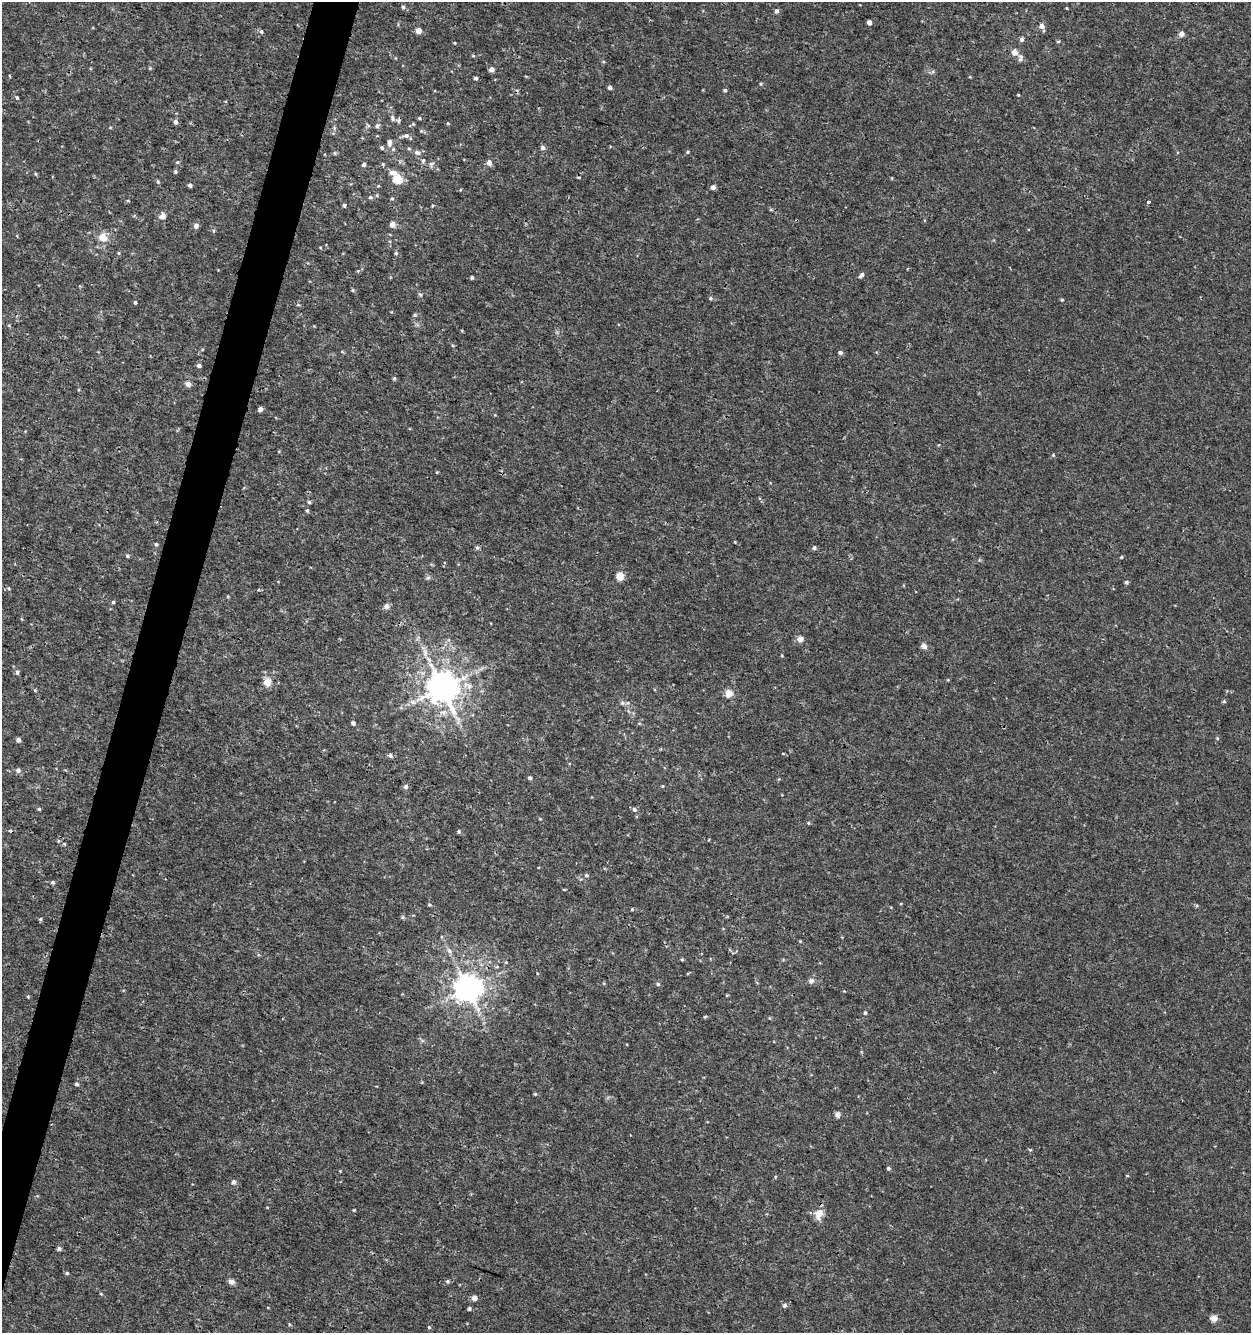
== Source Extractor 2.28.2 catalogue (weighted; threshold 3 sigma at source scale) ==
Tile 7 of 4 x 4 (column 3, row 2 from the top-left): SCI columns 2781-4029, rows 2664-3994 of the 5497 x 5335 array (HDU 1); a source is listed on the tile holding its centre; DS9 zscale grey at full resolution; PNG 1253 x 1335 px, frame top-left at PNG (2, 2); no overlay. Shown black and unused: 3% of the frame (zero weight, under 3 of 4 exposures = <1% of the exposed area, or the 3 px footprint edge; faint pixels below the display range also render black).
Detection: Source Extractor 2.28.2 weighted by HDU 2 'WHT'; one run over the whole footprint, this tile lists its part. Background 5.26e-04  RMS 8.6e-04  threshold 0.00386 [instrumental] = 3 sigma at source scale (4.5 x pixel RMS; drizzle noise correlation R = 1.50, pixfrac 1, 0.0396/0.0396 arcsec/px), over >= 5 px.
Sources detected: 161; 3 cosmic-ray / hot-pixel residue — not listed; the other 158 listed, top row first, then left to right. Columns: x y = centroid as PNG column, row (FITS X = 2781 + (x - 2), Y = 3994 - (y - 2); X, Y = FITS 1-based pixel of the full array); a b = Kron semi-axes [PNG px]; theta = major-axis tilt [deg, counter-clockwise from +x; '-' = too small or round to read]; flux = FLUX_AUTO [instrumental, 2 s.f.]
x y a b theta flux
403 7 5 4 - 0.15
1067 8 4 3 - 0.066
776 11 5 4 - 0.27
869 22 4 4 - 0.46
1042 26 6 5 - 0.41
418 31 4 4 - 0.81
261 32 6 5 - 0.18
1181 34 5 5 - 0.46
1022 39 5 5 - 0.2
1058 42 5 3 - 0.087
455 43 4 3 - 0.07
1015 52 8 7 - 0.56
473 56 5 3 - 0.085
1020 59 7 6 - 0.23
603 62 4 3 - 0.088
150 68 5 4 - 0.089
491 69 4 4 - 0.55
476 78 4 4 - 0.18
761 84 4 4 - 0.093
610 87 4 3 - 0.3
725 90 4 4 - 0.15
1018 95 3 3 - 0.068
17 98 4 3 - 0.18
393 118 9 4 -74 0.21
419 118 4 4 - 0.11
175 122 5 5 - 0.27
448 123 4 3 - 0.097
413 124 5 5 - 0.1
377 126 7 5 41 0.2
421 131 5 4 - 0.11
406 136 8 6 6 0.28
389 142 11 6 89 0.4
382 148 5 5 - 0.15
409 148 5 4 - 0.11
543 148 5 5 - 0.28
688 152 5 3 - 0.097
417 153 8 6 -18 0.31
423 161 6 5 - 0.16
177 162 5 4 - 0.11
489 163 5 5 - 0.54
383 164 4 4 - 0.092
431 164 7 6 - 0.22
364 165 4 4 - 0.23
175 172 5 4 - 0.15
393 172 11 7 -9 0.51
35 174 5 3 - 0.085
892 178 4 3 - 0.063
397 179 5 5 - 3.5
158 182 5 4 - 0.12
190 185 4 3 - 0.2
713 187 5 4 - 0.34
460 190 3 2 - 0.072
377 195 5 3 - 0.089
370 197 6 4 -14 0.16
392 199 5 4 - 0.11
1149 202 4 3 - 0.16
344 205 4 4 - 0.15
162 216 8 7 - 0.52
392 224 5 5 - 0.63
196 226 5 5 - 0.36
103 237 12 11 - 0.96
118 253 5 3 - 0.096
396 253 5 4 - 0.13
358 271 4 4 - 0.088
861 275 8 4 50 0.24
472 277 3 3 - 0.15
353 290 5 4 - 0.11
420 295 7 5 -61 0.15
711 298 5 5 - 0.14
1062 300 4 4 - 0.082
135 302 4 3 - 0.14
415 315 6 4 22 0.13
840 352 5 4 - 0.21
199 366 4 4 - 0.24
394 378 5 4 - 0.12
188 384 5 5 - 0.61
260 409 4 4 - 0.31
1053 455 4 4 - 0.092
309 502 4 4 - 0.13
307 510 5 4 - 0.13
735 542 4 3 - 0.07
156 544 5 4 - 0.13
477 548 6 5 - 0.14
814 548 4 4 - 0.22
127 556 5 4 - 0.15
1121 557 4 3 - 0.086
620 576 9 8 - 0.74
428 578 6 5 - 0.16
1126 582 5 4 - 0.13
9 588 6 5 - 0.13
113 602 4 4 - 0.11
386 606 8 7 - 0.28
800 639 8 7 - 0.44
924 646 8 6 -32 0.32
782 655 4 3 - 0.077
17 672 5 5 - 0.17
948 680 4 3 - 0.075
267 682 10 9 - 0.74
468 685 15 8 -22 0.77
442 687 9 9 - 190
35 690 5 4 - 0.091
729 693 9 8 - 0.71
1224 701 5 4 - 0.12
622 703 7 6 - 0.2
353 723 4 4 - 0.21
639 723 5 3 - 0.085
1217 738 5 3 - 0.08
18 740 5 5 - 0.21
783 754 5 3 - 0.063
390 755 6 5 - 0.21
18 770 6 5 - 0.28
530 778 5 5 - 0.13
663 786 4 3 - 0.08
406 787 6 5 - 0.23
39 809 4 4 - 0.11
634 809 5 5 - 0.2
808 823 4 4 - 0.1
459 832 5 4 - 0.11
586 875 6 4 -14 0.14
53 882 6 5 - 0.13
564 889 4 3 - 0.071
429 905 5 4 - 0.11
632 909 4 3 - 0.066
402 917 5 4 - 0.13
40 919 5 4 - 0.12
800 941 4 4 - 0.074
449 951 8 6 -42 0.31
682 959 4 3 - 0.096
506 962 5 3 - 0.079
497 967 6 4 0 0.1
811 981 7 7 - 0.3
658 984 5 5 - 0.13
467 988 8 8 - 120
28 997 4 4 - 0.087
865 1013 5 4 - 0.14
705 1017 4 4 - 0.09
76 1084 5 4 - 0.19
535 1094 4 4 - 0.097
838 1114 7 6 - 0.27
1030 1150 5 4 - 0.094
888 1168 4 4 - 0.17
340 1171 3 3 - 0.056
1127 1175 5 3 - 0.072
775 1177 4 4 - 0.089
233 1182 6 5 - 0.21
354 1210 3 3 - 0.079
819 1214 12 9 70 0.94
59 1249 5 4 - 0.21
67 1273 4 4 - 0.12
448 1281 6 4 -21 0.13
231 1282 8 6 -7 0.31
101 1294 5 3 - 0.072
474 1298 4 4 - 0.64
784 1305 6 5 - 0.21
469 1309 4 4 - 0.17
1213 1318 9 8 - 0.43
289 1324 5 3 - 0.085
429 1327 4 4 - 0.1